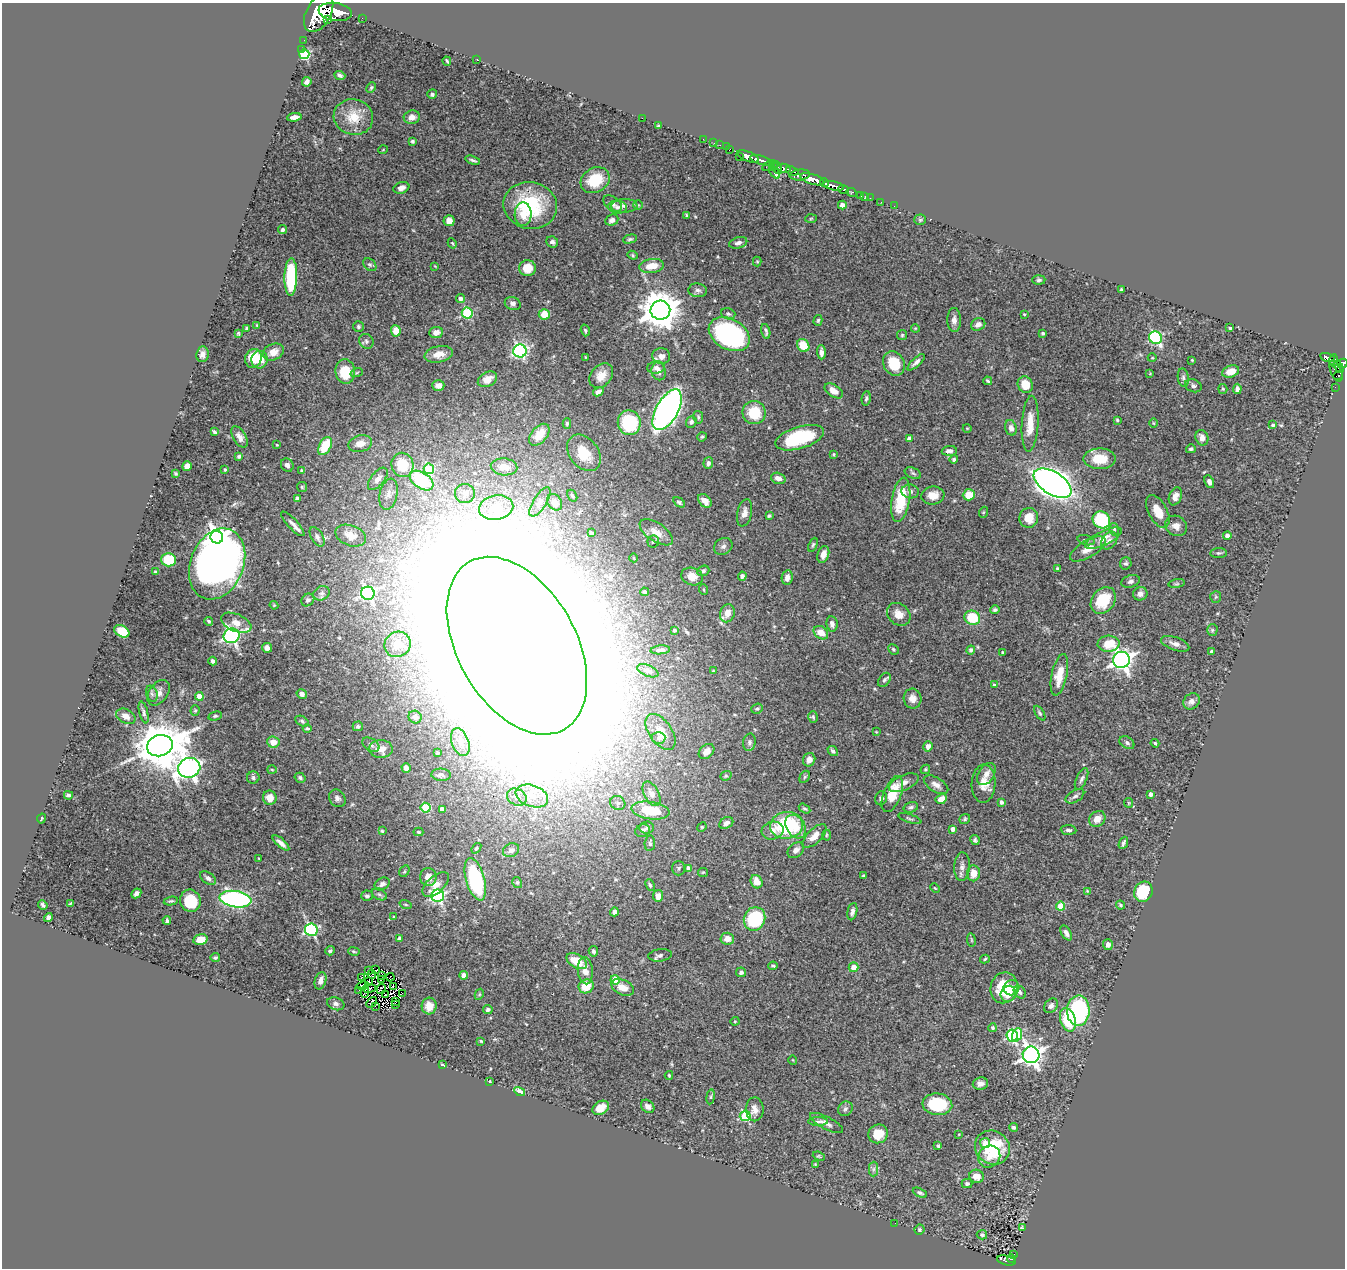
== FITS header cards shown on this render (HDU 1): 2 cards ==
NAXIS1  =                 1343
NAXIS2  =                 1266

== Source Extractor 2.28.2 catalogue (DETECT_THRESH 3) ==
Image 1343 x 1266 px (HDU 1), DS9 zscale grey, 1 PNG px = 1 image px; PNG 1347 x 1270 px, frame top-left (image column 1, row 1266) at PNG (2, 3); each listed source drawn as its Kron ellipse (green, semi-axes under 4 px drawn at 4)
Background 0.447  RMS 0.024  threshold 0.0729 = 3 sigma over >= 5 px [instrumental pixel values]
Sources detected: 497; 2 with non-positive FLUX_AUTO (blend fragments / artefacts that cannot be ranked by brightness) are neither listed nor drawn; the other 495 listed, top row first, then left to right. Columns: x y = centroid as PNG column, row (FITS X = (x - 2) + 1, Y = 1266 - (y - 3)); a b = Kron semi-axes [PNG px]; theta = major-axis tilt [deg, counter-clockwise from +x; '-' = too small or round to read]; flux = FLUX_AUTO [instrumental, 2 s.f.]
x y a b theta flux
335 12 17 9 -8 2700
319 13 21 12 61 3800
362 18 2 2 - 4.5
328 19 4 3 - 160
304 40 2 2 - 2.8
301 49 3 2 - 6.7
304 54 5 5 - 170
477 60 3 2 - 5.1
447 61 5 2 - 2.2
340 75 5 4 - 3.7
307 82 5 4 - 6.3
371 88 5 3 - 2.1
432 94 5 4 - 3.8
294 117 7 4 6 10
353 117 20 17 -15 38
412 117 8 6 12 11
642 118 2 2 - 90
659 125 4 3 - 2.6
703 139 2 2 - 8.3
412 141 4 3 - 2.7
714 143 2 2 - 8.8
720 145 2 2 - 5.2
726 147 2 2 - 6.4
730 149 3 2 - 4.7
383 150 5 3 - 1.2
748 156 11 5 -21 690
739 157 2 2 - 2.4
473 160 8 3 -17 3.7
761 160 11 3 -17 760
768 166 7 3 32 83
773 166 5 3 - 79
777 168 7 3 -68 68
784 168 7 4 -13 350
792 171 7 3 -23 190
774 172 7 3 -52 43
800 175 10 5 6 540
812 179 12 5 -17 1100
595 180 15 12 29 59
824 183 4 3 - 250
834 186 11 4 -11 540
401 188 8 5 20 7
844 189 5 3 - 160
851 192 5 3 - 120
861 195 4 3 - 15
865 196 2 2 - 6.5
870 198 2 2 - 6.9
881 202 2 2 - 6.9
613 204 10 6 -36 7.1
530 205 27 23 -11 120
638 205 5 4 - 1.9
842 205 4 4 - 8.1
624 206 13 7 4 8.8
894 206 2 2 - 3.8
618 207 9 6 -6 6.1
523 214 12 8 89 16
687 216 4 3 - 2.6
811 218 6 4 3 1.7
612 220 7 5 26 7
920 220 6 5 - 2.4
449 221 5 5 - 13
283 230 4 4 - 4.5
630 239 7 4 15 2.8
552 242 6 5 - 4.4
452 243 5 3 - 1.5
738 243 9 5 16 6.7
633 255 5 4 - 2.2
757 261 5 4 - 1.8
370 265 7 5 -42 3.3
435 266 3 3 - 1.1
652 266 12 7 8 24
527 268 8 8 - 26
291 277 19 6 88 130
1039 280 6 4 4 3.4
698 290 9 7 -7 5.5
1121 290 3 3 - 1.9
461 299 4 4 - 5.7
513 304 8 6 -22 6
660 310 10 9 - 4200
467 313 5 5 - 130
544 314 5 5 - 27
728 314 7 5 -18 3.7
1024 314 3 3 - 1.4
818 320 5 4 - 2.4
954 320 12 7 -89 8.7
978 324 7 6 - 8
257 325 3 2 - 1.6
358 327 5 5 - 3.1
246 328 3 2 - 1.8
915 328 4 3 - 1.4
1230 328 3 3 - 1.7
585 330 6 4 -73 3.1
396 331 6 4 -86 18
766 331 7 3 -76 3.4
436 332 7 5 7 7.9
238 333 4 3 - 2
1043 333 3 3 - 2.2
729 334 22 15 -30 280
902 335 5 5 - 2.2
1156 338 6 6 - 230
366 341 8 7 - 4.8
803 345 7 5 -56 37
520 351 6 6 - 350
273 352 11 8 25 17
821 352 7 4 -89 7.4
202 354 8 6 83 8.1
439 354 14 8 12 17
661 356 9 8 - 11
585 357 3 2 - 1.1
1327 357 7 4 -15 130
253 358 9 8 - 38
1152 358 4 3 - 1.4
259 360 8 8 - 23
1192 360 3 2 - 1.4
1334 360 6 4 89 150
916 362 11 4 43 6.6
1342 363 5 4 - 340
894 364 13 10 -63 48
656 367 9 6 7 6.2
1339 367 7 3 -59 160
659 371 9 7 -78 7.7
1231 371 9 6 19 16
1336 371 11 5 -69 160
345 372 12 10 -84 48
357 372 6 4 20 2.3
1150 374 4 2 - 1.2
601 376 14 10 48 18
1338 376 5 3 - 24
1183 378 9 5 -82 4.4
487 379 10 7 30 16
988 381 4 3 - 2.5
1025 384 8 7 - 29
438 385 6 5 - 7.6
1193 386 9 6 -20 5
1335 387 2 2 - 5.8
1223 389 5 4 - 1.9
1237 389 5 4 - 5.3
834 391 10 6 -32 14
598 392 6 4 28 5.1
866 398 7 4 80 3.3
667 410 22 11 61 1000
754 413 12 11 - 49
698 417 6 5 - 2.8
1117 420 4 3 - 2
691 422 6 5 - 4.4
567 423 5 4 - 2.8
629 423 12 11 - 110
1153 423 5 3 - 1.4
1030 424 28 8 87 29
1273 425 4 3 - 2.6
967 428 4 3 - 1.2
1011 428 8 6 -74 9
214 432 4 3 - 2.8
539 435 13 7 50 24
240 437 12 6 -60 9.4
702 437 5 4 - 2
800 438 25 11 17 100
1202 438 8 6 -71 11
909 439 4 4 - 9.1
360 444 12 8 14 20
277 445 3 3 - 1.4
325 446 10 5 62 63
1191 449 5 4 - 2.8
949 451 7 5 5 7.3
584 453 20 14 -51 42
834 454 4 3 - 1.6
239 456 4 3 - 3.1
954 459 4 4 - 2.5
1100 459 16 10 0 41
708 463 6 5 - 5.1
287 465 7 6 - 5.4
402 465 12 11 - 49
187 466 5 4 - 17
504 467 13 8 -4 18
429 469 5 5 - 72
225 470 3 2 - 1.6
302 471 4 4 - 4
175 473 3 3 - 2.3
913 473 8 5 -22 3.7
778 478 7 5 -17 8.8
378 479 13 6 51 9.3
422 480 13 8 -34 100
1209 482 6 4 -65 7
1053 483 21 11 -32 1700
302 487 5 5 - 2.3
910 491 8 7 - 6
465 493 10 9 - 9.4
389 494 16 8 78 11
933 495 11 9 7 18
969 495 6 5 - 34
572 496 6 4 -60 3.7
1175 496 9 6 68 9.4
297 498 4 3 - 3.4
901 500 22 9 80 64
705 501 8 5 -46 15
540 502 16 6 58 9.6
555 502 9 7 -54 17
679 502 6 4 -34 3.1
496 508 17 12 10 37
1158 511 18 9 -63 26
984 512 5 3 - 1.6
745 513 14 7 78 10
769 516 4 3 - 2.5
1029 518 10 9 - 20
1101 520 9 8 - 110
293 524 16 5 -47 8.9
1176 526 11 10 - 11
1114 529 6 5 - 2.7
656 532 19 9 -33 18
591 533 4 3 - 3.7
351 536 16 10 -20 14
1227 536 4 4 - 8.4
217 537 6 6 - 890
317 537 11 6 -60 5.5
1103 538 20 7 26 18
1086 540 9 5 -16 3.1
653 541 6 6 - 4
1109 541 10 7 54 7.4
813 545 7 4 65 2.6
723 546 10 8 32 5.9
1088 549 20 8 31 17
1219 553 8 5 6 3
823 554 9 5 72 12
634 558 4 3 - 1.3
168 560 7 6 - 75
1126 563 6 5 - 3.4
217 564 37 26 68 1100
1057 568 3 2 - 1.6
703 571 6 5 - 3.8
155 572 4 3 - 3
692 576 11 8 -18 16
742 576 4 4 - 5.7
787 578 7 5 79 8.8
1130 581 9 6 17 5.3
1177 584 8 4 8 2.8
704 590 5 3 - 1.7
645 592 4 3 - 3.1
321 593 8 6 29 5.4
368 593 6 6 - 330
1140 594 7 6 - 8.1
1216 597 6 5 - 2.6
308 600 7 6 - 4.8
1103 600 14 11 52 52
274 605 4 4 - 1.7
995 610 5 4 - 3.6
727 613 9 7 75 14
899 614 13 10 -41 18
972 618 8 7 - 56
209 621 4 3 - 2.3
236 623 16 8 -22 17
832 624 8 5 -81 7
674 630 3 3 - 3.7
1212 630 5 5 - 2.6
122 631 8 5 -31 43
821 633 8 6 -38 18
231 636 8 7 - 460
398 644 13 12 - 28
1108 644 11 8 4 40
1175 644 15 6 -19 9.6
517 646 96 59 -60 61000
267 648 5 4 - 7.7
893 649 5 5 - 2.8
660 650 10 4 5 5.8
971 650 4 4 - 4.3
1211 651 3 3 - 3.4
1002 652 3 3 - 1.8
1121 660 8 8 - 900
213 661 4 3 - 4.4
648 671 11 5 -23 6.6
713 671 3 3 - 1.4
1059 675 21 7 78 32
884 680 8 5 56 3.9
994 685 3 3 - 1.8
158 693 14 9 54 11
152 694 8 5 -70 4.1
302 694 5 4 - 6
199 696 4 4 - 20
912 699 10 9 - 12
1191 701 9 7 39 8.5
757 709 6 5 - 3.2
195 711 5 4 - 2.2
144 712 11 4 -76 4.6
1040 713 8 4 -56 3
126 716 10 7 -27 11
215 716 7 4 14 3
415 717 7 6 - 6.3
813 717 6 4 -75 2.9
302 721 7 4 -31 3.2
358 726 5 5 - 4
307 728 4 3 - 3
660 732 20 11 -55 18
876 732 3 2 - 1.1
658 738 7 6 - 4.3
273 742 6 5 - 18
460 742 14 8 -69 17
749 742 9 6 78 4.5
1127 743 8 5 -32 4.7
1155 743 4 4 - 2.1
371 745 9 6 -34 5
160 746 13 10 17 7100
928 746 5 4 - 9.7
381 749 11 9 -1 16
706 751 9 6 42 10
833 751 6 4 -41 4
437 753 3 3 - 2.8
809 760 7 6 - 10
189 768 11 9 22 950
406 768 5 4 - 11
925 769 5 4 - 2.1
272 770 5 3 - 1.6
986 774 12 8 57 12
441 775 10 6 -3 5.5
726 776 6 4 20 2.6
805 777 6 4 60 2.7
253 778 6 6 - 4.2
300 778 5 4 - 3.5
1081 779 12 5 66 5
904 783 16 7 23 11
983 784 19 12 88 22
936 785 14 7 -32 9.9
652 794 13 7 -62 10
892 794 19 8 69 43
1151 794 4 4 - 7.6
68 795 4 3 - 3.9
532 796 17 10 -20 28
1075 796 10 5 30 4.9
517 797 10 8 -26 10
270 798 7 7 - 16
337 798 9 7 -49 6.1
881 798 7 6 - 6.2
941 799 6 4 28 20
1001 802 4 3 - 5
618 803 8 6 -32 5.8
1129 803 5 4 - 1.8
911 807 7 5 16 3.9
426 808 5 5 - 75
805 808 6 4 -32 2.6
442 809 4 4 - 8.3
650 811 19 8 -8 67
41 818 5 3 - 1.7
910 819 12 3 -18 2.6
965 819 5 5 - 2.5
1097 819 9 7 40 15
726 823 7 5 29 7
787 825 16 13 8 130
702 827 5 4 - 1.8
796 827 12 9 -58 25
647 828 7 6 - 4.1
953 829 4 4 - 8.4
1068 830 8 4 -4 4.1
382 831 3 3 - 2.1
643 831 7 6 - 7.3
773 831 11 9 12 14
418 832 5 4 - 2.6
826 835 5 3 - 1.7
814 836 15 7 44 14
975 840 5 4 - 3.6
281 843 10 4 -42 9.1
650 843 8 5 82 4.4
1123 843 6 3 67 3.6
476 848 6 3 52 2.3
511 850 8 6 24 6.5
796 850 9 6 43 7.4
259 858 2 2 - 1.2
962 867 14 8 87 9.5
678 868 7 6 - 3.3
688 868 4 4 - 7.1
404 871 6 4 59 2.3
703 872 5 4 - 1.9
973 873 8 6 87 18
864 876 3 3 - 2.5
428 877 9 8 - 15
208 878 9 5 -35 5.3
475 879 22 9 -74 190
517 882 5 4 - 2.5
757 882 7 5 -64 17
382 884 8 6 29 7.5
436 884 16 8 42 19
650 885 6 4 -66 3
935 888 5 3 - 1.5
1087 891 4 3 - 1.3
1143 892 10 9 - 68
136 893 5 4 - 6
379 894 8 5 -29 3.8
367 896 6 5 - 4.2
438 896 6 6 - 270
658 896 6 5 - 12
235 899 16 8 -9 390
171 901 7 3 10 2.8
190 901 11 10 - 66
71 903 4 2 - 1.8
406 904 6 3 -19 1.9
43 905 5 3 - 3
1121 905 4 3 - 2.2
1061 906 4 4 - 48
614 912 4 4 - 5
852 912 9 4 77 6.1
394 917 3 3 - 1.9
48 918 4 4 - 6.1
755 919 12 10 65 130
167 920 4 4 - 3.8
311 930 6 6 - 250
1066 933 8 4 -58 6.8
200 939 7 5 15 16
399 939 4 4 - 4
727 939 7 6 - 13
971 940 7 3 -81 1.6
1108 945 5 5 - 6.5
330 951 5 4 - 2.8
354 951 6 3 -11 2.3
593 951 5 4 - 4.4
660 955 12 6 8 5.1
215 958 5 4 - 2.5
985 959 5 4 - 2.5
577 961 11 6 -30 39
773 966 4 2 - 2.3
853 967 5 5 - 16
368 970 3 2 - 0.75
376 970 4 3 - 3.5
585 971 13 7 -84 16
741 972 5 4 - 5.7
372 975 4 2 - 1.1
464 975 4 4 - 11
382 976 2 2 - 1
361 977 4 2 - 1.9
390 977 4 2 - 0.96
382 980 4 2 - 0.89
615 980 5 4 - 48
320 981 9 5 72 11
368 982 2 2 - 1.8
363 986 6 2 12 0.54
586 986 8 6 28 36
393 987 3 2 - 1.6
623 987 12 7 -25 18
369 988 7 2 8 1.6
1004 988 15 13 77 59
1012 988 8 7 - 14
381 989 5 3 - 3.4
359 990 3 2 - 1.5
365 992 5 3 - 0.082
1020 992 7 5 -51 4.7
402 993 3 2 - 1.1
479 994 6 4 62 1.9
1008 994 8 7 - 19
385 995 2 2 - 1.9
395 1001 2 2 - 0.94
371 1002 6 2 46 0.34
336 1004 9 6 -19 5.3
396 1004 3 2 - 0.93
375 1006 2 2 - 390
429 1006 8 7 - 15
1051 1006 8 6 50 6.1
488 1009 5 4 - 4
1078 1011 15 11 88 180
1068 1020 12 7 -73 59
735 1021 4 4 - 1.6
992 1028 4 4 - 2.8
1012 1035 6 5 - 190
1017 1035 7 5 68 45
481 1041 3 3 - 1.6
1031 1055 8 8 - 920
793 1060 5 3 - 1.1
442 1065 4 2 - 1.6
669 1075 4 3 - 1.6
490 1081 3 2 - 1.1
980 1083 8 6 9 7.8
520 1092 6 4 -29 30
711 1097 7 4 82 2.6
937 1104 15 10 -6 80
648 1106 7 5 -47 7.4
601 1108 9 6 30 18
755 1109 12 9 89 12
845 1109 8 6 46 4.5
745 1116 5 5 - 120
818 1122 10 4 0 3.6
826 1123 18 6 -28 9
1014 1127 4 4 - 3.3
878 1134 10 9 - 25
959 1134 4 3 - 1.3
985 1143 5 5 - 12
938 1146 4 3 - 3.1
992 1148 18 16 -35 85
819 1156 6 4 -22 2.2
989 1157 12 10 46 16
815 1164 3 3 - 1.2
874 1169 7 4 89 4.1
976 1176 7 6 - 13
967 1183 5 4 - 3.7
920 1193 7 4 -25 3.2
895 1223 2 2 - 2
1022 1228 3 2 - 1.7
919 1230 5 5 - 2.8
982 1235 5 4 - 2.9
1014 1254 3 2 - 12
1011 1259 4 4 - 65
1006 1260 9 4 -12 47
At the frame edge (FLAGS 8, measured only in part): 1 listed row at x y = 1342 363
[2 non-positive-flux detections neither listed nor drawn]